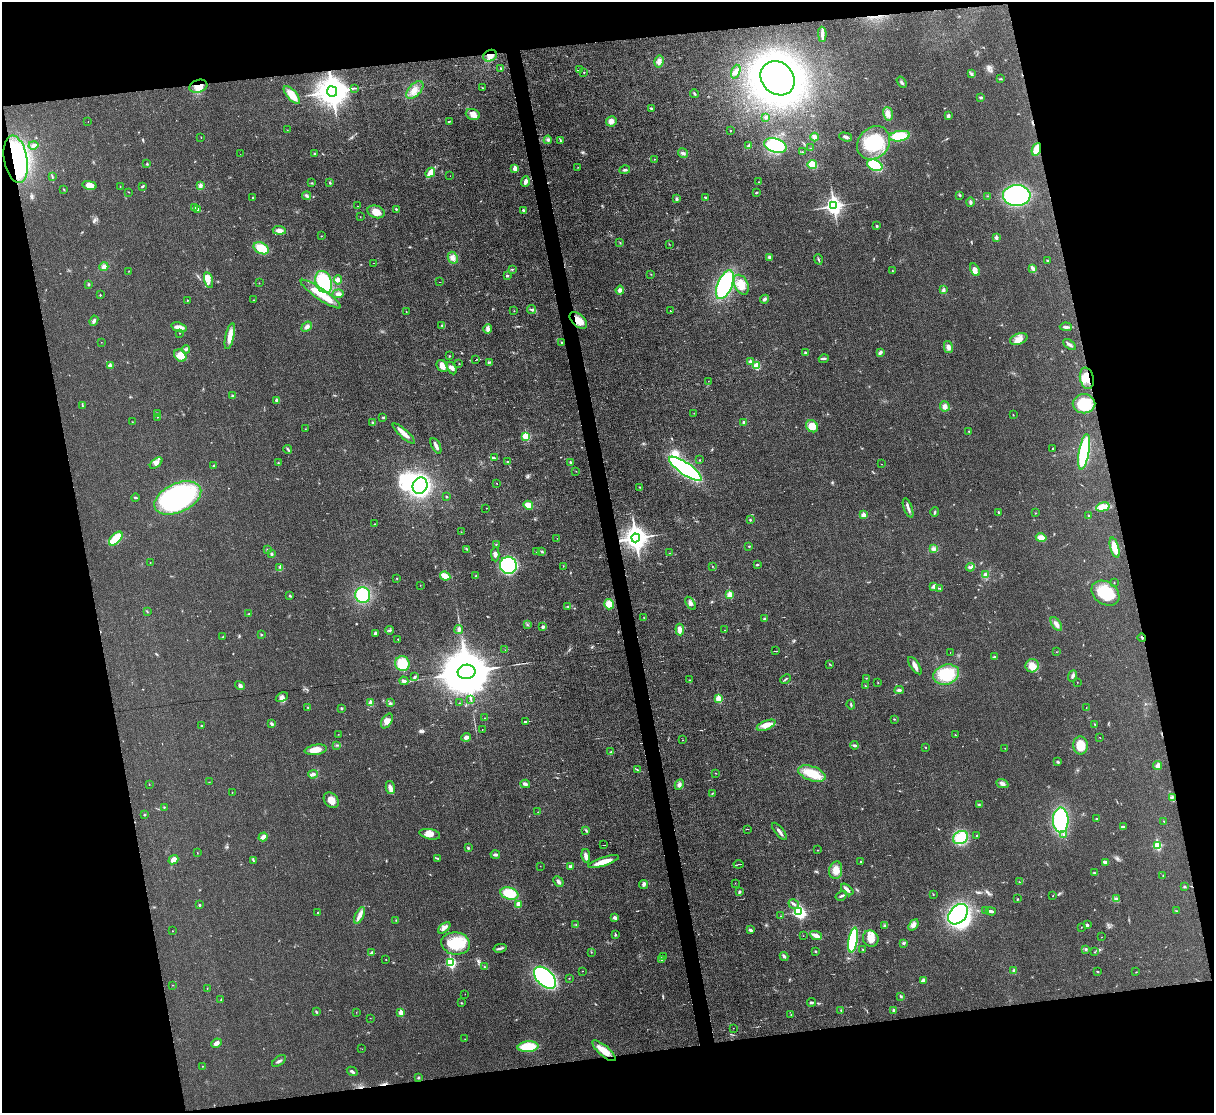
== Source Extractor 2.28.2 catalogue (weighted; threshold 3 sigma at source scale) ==
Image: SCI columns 1-4845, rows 138-4579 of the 4847 x 4831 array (HDU 1 of 3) = the unmasked area's bounding box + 8 px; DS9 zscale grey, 4 x 4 block average (1 PNG px = mean of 4 x 4 image px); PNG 1216 x 1115 px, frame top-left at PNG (2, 2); each listed source drawn as its Kron ellipse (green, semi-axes under 4 px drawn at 4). Shown black and unused: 25% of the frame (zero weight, under 3 of 6 exposures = <1% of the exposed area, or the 3 px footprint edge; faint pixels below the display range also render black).
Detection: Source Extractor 2.28.2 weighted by HDU 2 'WHT'. Background 0.0265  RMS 0.0038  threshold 0.0153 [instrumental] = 3 sigma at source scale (4.09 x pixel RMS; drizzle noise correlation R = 1.36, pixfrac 0.8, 0.05/0.05 arcsec/px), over >= 5 px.
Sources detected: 484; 5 too faint to see at this stretch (4 x 4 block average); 5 inside a brighter object's white glare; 4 cosmic-ray / hot-pixel residue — neither listed nor drawn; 5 coinciding with a brighter row at this scale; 19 inside a brighter listed object's ellipse — not listed separately; the other 446 listed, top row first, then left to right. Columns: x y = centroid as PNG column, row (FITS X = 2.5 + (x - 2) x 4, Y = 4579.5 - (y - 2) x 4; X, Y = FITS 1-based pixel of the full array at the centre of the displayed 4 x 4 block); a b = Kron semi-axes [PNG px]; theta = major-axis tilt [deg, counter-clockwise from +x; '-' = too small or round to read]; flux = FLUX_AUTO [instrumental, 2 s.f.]
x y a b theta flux
822 34 7 3 -89 7.9
490 56 7 5 31 15
659 61 6 4 79 8.5
501 68 3 2 - 1.7
580 70 2 2 - 0.67
584 72 2 2 - 1.1
736 72 7 4 69 8.2
971 74 3 2 - 2.1
778 78 18 15 -45 950
1000 79 2 2 - 1.2
901 82 6 2 -56 3.5
198 86 9 6 19 24
354 88 2 2 - 0.88
482 88 2 2 - 1.1
415 90 11 6 47 17
332 91 5 5 - 4400
694 93 4 2 - 3
292 95 11 5 -49 31
981 97 3 2 - 2.7
651 108 3 2 - 2.3
473 114 7 5 -22 13
888 114 7 5 -74 13
948 116 3 3 - 4.2
766 117 2 2 - 3.4
449 121 4 2 - 1.6
611 121 5 5 - 9.9
88 122 2 2 - 0.92
287 130 2 2 - 0.43
730 130 2 2 - 0.55
900 136 10 5 9 56
201 137 2 2 - 0.69
814 137 4 4 - 7.3
846 137 6 3 -17 5.8
548 140 4 3 - 3.2
560 140 2 2 - 1.3
874 143 18 15 47 91
33 145 5 3 - 6.1
749 146 4 3 - 4.1
775 146 11 6 -17 140
810 148 2 2 - 0.63
1036 149 6 3 66 28
802 152 2 2 - 0.9
683 153 5 3 - 4.7
240 154 2 2 - 3.8
314 154 2 2 - 1.9
16 159 24 11 -79 230
655 159 2 2 - 0.82
147 164 3 2 - 1.6
812 164 5 4 - 27
875 165 8 5 -23 110
578 167 2 2 - 0.55
515 168 2 2 - 36
625 170 5 2 - 3.4
430 173 5 4 - 16
52 176 2 2 - 1.1
450 176 2 2 - 0.34
525 182 5 3 - 7.5
759 182 2 2 - 0.75
311 183 3 2 - 1.4
330 183 3 2 - 1.9
90 185 7 4 -11 16
120 186 2 2 - 0.55
142 186 3 2 - 2.5
200 186 4 4 - 5.1
64 189 2 2 - 1.2
129 192 2 2 - 0.86
756 193 3 2 - 1.5
960 195 3 2 - 2.1
307 196 4 3 - 3.7
987 196 2 2 - 0.76
1017 196 14 10 -2 300
705 197 3 2 - 1.9
253 198 2 2 - 1.7
677 199 2 2 - 11
970 202 4 3 - 4.1
357 206 2 2 - 0.54
834 206 4 3 - 920
194 208 4 3 - 3.2
197 209 3 2 - 2.5
396 209 2 2 - 2.2
524 211 4 2 - 5.6
376 212 9 6 -20 19
360 217 2 2 - 0.57
877 226 2 2 - 2.6
279 230 6 4 -6 9.6
321 236 3 2 - 0.75
996 237 2 2 - 14
620 243 2 2 - 1.1
669 244 2 2 - 0.8
261 248 8 5 -27 42
769 257 2 2 - 10
453 258 6 4 -64 9.1
818 259 5 2 - 2.5
1048 261 4 2 - 2
374 263 2 2 - 0.65
104 267 4 4 - 9
1032 268 4 2 - 8.5
512 269 2 2 - 1.6
892 270 3 2 - 0.6
975 270 7 4 -63 12
129 271 2 2 - 0.64
651 274 2 2 - 0.74
507 276 2 2 - 2.6
209 280 8 4 -75 10
338 280 5 3 - 7.9
324 282 11 8 -71 130
439 282 2 2 - 0.59
259 283 2 2 - 1.1
88 284 3 2 - 1.8
725 285 15 7 67 280
741 285 10 6 -64 24
620 290 4 3 - 6.6
944 290 3 2 - 2.8
321 294 24 5 -34 51
338 294 6 3 5 8.6
100 295 2 2 - 2
764 299 4 3 - 4.5
187 300 2 2 - 2.1
254 300 2 2 - 1
532 310 4 3 - 4.2
514 311 2 2 - 1.3
670 311 2 2 - 0.84
406 312 2 2 - 0.94
578 320 10 6 -42 21
94 321 5 3 - 5.3
442 325 3 2 - 2.8
179 327 8 4 -18 13
307 327 6 4 39 7
1066 327 6 2 -4 7.6
487 329 5 3 - 5.7
179 333 2 2 - 1.3
230 336 13 4 78 18
1019 339 9 5 19 15
101 342 2 2 - 0.51
561 342 2 2 - 1
1070 345 7 2 -36 6.8
948 347 6 4 -76 9.2
186 349 4 3 - 3.1
880 352 4 3 - 5.2
805 353 3 2 - 2.4
180 355 7 5 -49 31
449 356 2 2 - 1.4
824 359 5 2 - 2.9
475 360 3 2 - 5.1
750 361 2 2 - 12
489 362 3 2 - 1.6
459 364 2 2 - 0.95
110 366 2 2 - 25
442 366 6 5 - 11
757 366 2 2 - 89
452 368 7 4 -61 6.8
1087 378 11 7 -77 31
708 381 2 2 - 0.5
232 395 2 2 - 5.3
277 400 2 2 - 15
1084 404 11 9 0 62
82 406 3 2 - 1.9
945 406 5 5 - 8.9
158 413 3 2 - 1.3
694 413 2 2 - 0.68
1013 415 2 2 - 1.1
158 417 2 2 - 0.7
383 417 3 2 - 2
132 422 2 2 - 0.49
744 422 3 3 - 6.3
373 423 3 3 - 2.8
812 426 6 5 - 26
305 429 2 2 - 0.66
969 431 2 2 - 1.2
404 434 14 3 -42 18
526 436 2 2 - 110
436 446 8 2 -63 9.9
1053 448 3 2 - 1.1
288 449 4 2 - 3
1084 452 18 5 80 170
494 458 4 2 - 2.2
700 460 2 2 - 0.9
507 462 2 2 - 2.4
570 462 2 2 - 5.5
156 463 7 4 41 8.3
278 463 2 2 - 1.2
881 464 2 2 - 0.47
213 466 3 2 - 1.4
685 469 19 6 -34 400
576 471 2 2 - 0.44
497 483 2 2 - 0.78
420 486 8 7 - 260
640 487 2 2 - 1.5
135 497 4 2 - 2.1
446 497 2 2 - 4.8
178 498 25 14 24 450
528 505 4 3 - 28
1103 507 7 4 17 30
486 508 2 2 - 1.8
908 508 10 2 -70 6.8
935 512 5 2 - 2.5
998 512 2 2 - 2.1
1035 513 2 2 - 0.83
863 515 2 2 - 31
1089 516 3 2 - 1.6
750 520 3 2 - 1.8
375 524 3 2 - 0.99
461 532 2 2 - 0.75
557 538 2 2 - 0.51
636 538 4 4 - 2200
1041 538 5 3 - 17
116 539 8 4 47 61
496 544 2 2 - 0.98
749 546 2 2 - 1.7
1115 548 10 4 -74 34
467 549 2 2 - 0.74
934 549 3 2 - 2.5
267 550 2 2 - 1.5
542 551 3 2 - 2.1
537 552 3 2 - 2
670 553 2 2 - 1.5
272 554 2 2 - 2.8
495 554 7 3 -88 6
150 562 2 2 - 0.57
508 565 9 8 - 250
757 565 4 2 - 2.6
563 566 2 2 - 0.72
712 566 2 2 - 0.64
280 567 2 2 - 0.86
970 567 4 3 - 3.9
986 575 4 4 - 9.7
445 576 5 2 - 30
476 576 2 2 - 1.5
397 578 2 2 - 1.1
1114 583 2 2 - 0.94
420 585 2 2 - 0.81
934 586 4 3 - 3.6
940 588 4 2 - 2.2
1105 593 15 11 -34 71
363 595 8 7 - 100
730 595 2 2 - 64
290 596 3 2 - 1.7
691 603 7 3 -57 7.1
609 604 5 4 - 24
568 606 3 2 - 1.9
147 611 3 2 - 1.1
249 614 2 2 - 1.3
644 618 2 2 - 0.62
765 618 3 2 - 2.5
527 624 2 2 - 0.72
1056 624 8 3 -55 10
543 627 2 2 - 14
459 629 4 3 - 4.4
389 630 4 2 - 2.9
680 630 6 3 -84 13
725 630 2 2 - 0.51
375 633 3 2 - 4.5
261 635 2 2 - 2.2
223 637 2 2 - 1.1
1142 637 4 2 - 1.7
398 639 2 2 - 1.4
505 650 2 2 - 0.59
775 651 2 2 - 0.6
950 652 2 2 - 0.51
1056 652 2 2 - 0.5
994 657 2 2 - 3.1
402 664 7 7 - 58
830 664 2 2 - 0.93
915 666 10 3 -56 8.8
1032 666 6 6 - 25
467 672 9 7 3 18000
946 675 13 10 17 78
1073 676 5 3 - 5.6
414 677 4 3 - 3
866 678 2 2 - 0.77
786 679 6 2 45 3.2
689 680 2 2 - 0.96
404 681 4 3 - 5.2
878 682 2 2 - 0.62
1077 682 2 2 - 0.68
240 685 5 4 - 5.4
865 685 3 2 - 1.2
899 690 5 3 - 5.1
282 697 6 4 31 7
471 699 2 2 - 0.84
719 699 2 2 - 94
371 703 4 2 - 12
390 703 3 2 - 1.8
459 703 2 2 - 0.71
851 705 5 2 - 2.3
1086 707 2 2 - 0.41
308 708 2 2 - 1.5
341 708 3 2 - 2
484 718 2 2 - 0.72
894 719 3 2 - 1
387 721 8 5 59 11
525 722 2 2 - 22
272 724 3 2 - 5.4
1094 724 2 2 - 0.76
766 725 10 4 22 14
202 726 3 2 - 1.2
482 729 2 2 - 0.77
338 734 2 2 - 0.46
955 735 2 2 - 0.9
466 737 4 3 - 7.7
1100 737 2 2 - 0.53
683 740 2 2 - 0.55
337 745 3 2 - 1.5
854 745 4 2 - 4.1
1081 745 9 7 -82 40
925 747 2 2 - 1.1
1005 748 2 2 - 0.47
316 750 11 5 9 21
611 752 4 2 - 3.4
1058 762 3 2 - 2.8
1158 766 4 4 - 7.9
637 769 2 2 - 0.94
715 773 2 2 - 0.72
313 774 5 3 - 7.7
812 774 14 7 -19 52
209 782 2 2 - 0.76
149 784 2 2 - 0.78
525 784 5 3 - 4.4
679 784 5 4 - 6.5
1002 784 6 3 -23 7.9
390 787 6 4 -77 7.9
232 792 2 2 - 0.51
712 793 2 2 - 1.1
1172 798 2 2 - 1.1
331 800 8 6 -47 17
979 805 2 2 - 1.4
164 807 2 2 - 1
538 812 2 2 - 0.57
144 815 2 2 - 1.6
1096 819 2 2 - 1.7
1061 820 12 8 -90 170
1164 821 2 2 - 0.87
1123 827 2 2 - 1.7
747 829 2 2 - 0.51
586 830 4 2 - 2.5
779 831 10 2 -50 8
430 834 10 5 -11 14
1064 835 3 2 - 2.6
976 836 2 2 - 1.1
263 837 4 3 - 12
961 838 8 6 28 69
603 845 3 2 - 0.81
1157 845 2 2 - 150
468 848 2 2 - 3.1
818 850 2 2 - 0.87
197 853 2 2 - 0.93
495 855 5 3 - 4.7
586 856 7 4 -81 9.3
437 858 3 2 - 1.9
173 860 5 3 - 15
253 860 3 2 - 1.8
603 862 16 3 18 30
861 862 2 2 - 1.7
1105 863 4 3 - 4.4
738 864 5 2 - 1.9
540 866 2 2 - 0.56
571 866 4 2 - 6.8
836 870 9 6 80 17
1095 873 3 2 - 1.5
1163 875 2 2 - 0.94
558 881 6 3 -48 6.5
1019 882 2 2 - 1.3
735 883 2 2 - 0.58
643 884 4 3 - 4.5
1184 886 3 2 - 1.5
847 889 7 3 -41 6.4
739 892 4 3 - 2.8
509 894 9 6 -17 60
933 894 2 2 - 1
841 896 6 2 30 3.5
1053 896 2 2 - 0.67
1018 899 2 2 - 0.95
1116 899 3 2 - 2.6
518 904 3 3 - 12
794 904 5 2 - 4.7
199 905 2 2 - 2.3
985 910 2 2 - 1.1
991 911 5 3 - 4.8
1177 911 3 2 - 1.4
799 912 3 3 - 400
318 913 2 2 - 1.9
958 914 11 8 48 250
360 915 9 4 64 12
780 916 2 2 - 0.51
615 918 4 3 - 6.9
396 920 2 2 - 1
576 925 2 2 - 1.3
913 925 6 4 52 8.4
1087 925 2 2 - 6.2
885 926 3 2 - 2.4
1081 927 2 2 - 0.65
444 928 7 4 40 8.8
750 930 3 2 - 5.2
172 931 2 2 - 0.61
615 935 3 2 - 2.2
816 935 6 3 -25 14
803 936 2 2 - 0.33
1101 937 2 2 - 0.51
871 938 8 7 - 21
853 940 12 4 80 140
456 943 14 11 -8 62
903 943 3 2 - 2.3
500 948 7 2 12 4.5
1086 949 3 2 - 2.6
863 950 3 2 - 1.2
816 951 2 2 - 1.8
371 952 4 2 - 1.9
591 952 2 2 - 0.92
1094 952 2 2 - 0.6
663 956 3 2 - 0.73
784 956 5 2 - 3.6
386 959 2 2 - 0.66
662 959 3 2 - 2.3
451 963 3 2 - 240
484 967 3 2 - 1.4
582 971 2 2 - 0.46
1014 971 4 3 - 5.8
1098 972 2 2 - 1.6
1136 972 2 2 - 0.97
545 978 13 8 -44 340
569 978 2 2 - 0.77
923 981 4 3 - 9.4
173 985 2 2 - 0.61
207 988 2 2 - 0.69
465 994 2 2 - 0.44
900 996 3 2 - 1.9
221 999 2 2 - 0.95
811 1002 4 2 - 3.1
461 1003 2 2 - 0.96
841 1010 2 2 - 1.2
894 1010 2 2 - 3.5
316 1012 4 2 - 1.9
356 1012 2 2 - 0.42
401 1012 2 2 - 33
791 1014 2 2 - 1.7
370 1018 2 2 - 0.51
733 1028 2 2 - 0.42
465 1039 2 2 - 0.66
216 1043 5 4 - 8.1
528 1047 10 5 5 64
362 1049 2 2 - 0.36
604 1051 15 5 -41 26
279 1061 8 2 36 4.4
202 1066 2 2 - 0.8
352 1071 5 2 - 3.5
419 1077 2 2 - 1.2
Overlapping masked pixels (flux is a lower limit): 9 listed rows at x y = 490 56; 198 86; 332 91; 1036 149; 16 159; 578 320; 1087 378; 636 538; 1142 637
Diffuse or blended objects may show on this block-average render without a row.